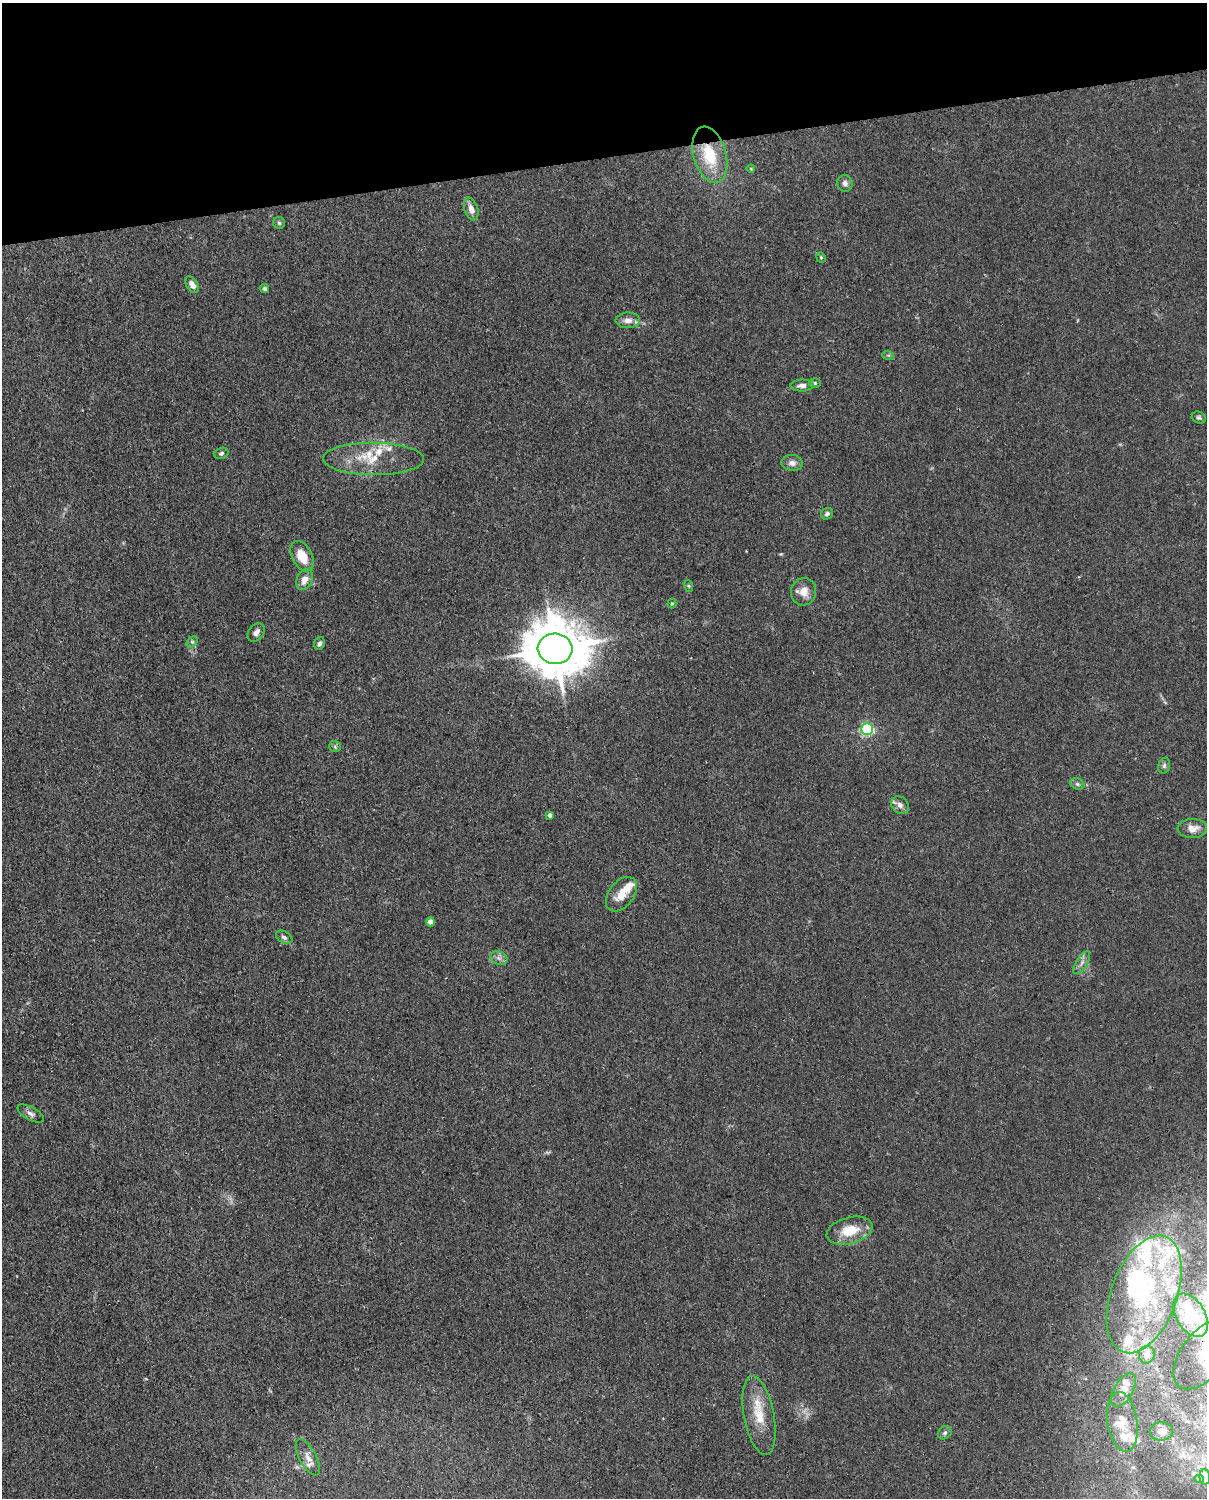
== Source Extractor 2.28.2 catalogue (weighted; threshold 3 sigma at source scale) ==
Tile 3 of 4 x 3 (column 3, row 1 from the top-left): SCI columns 2502-3706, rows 3258-4753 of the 5001 x 4906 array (HDU 1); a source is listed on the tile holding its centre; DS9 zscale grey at full resolution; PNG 1209 x 1500 px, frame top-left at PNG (2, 3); each listed source drawn as its Kron ellipse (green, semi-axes under 4 px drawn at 4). Shown black and unused: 10% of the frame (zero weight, under 3 of 4 exposures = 7% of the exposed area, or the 3 px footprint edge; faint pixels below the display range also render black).
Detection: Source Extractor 2.28.2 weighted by HDU 2 'WHT'; one run over the whole footprint, this tile lists its part. Background 0.0269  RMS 0.0028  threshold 0.0128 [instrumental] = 3 sigma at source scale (4.5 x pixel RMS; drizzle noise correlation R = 1.50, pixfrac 1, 0.05/0.05 arcsec/px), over >= 5 px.
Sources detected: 67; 1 too faint to see at this stretch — neither listed nor drawn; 14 inside a brighter listed object's ellipse — not listed separately; the other 52 listed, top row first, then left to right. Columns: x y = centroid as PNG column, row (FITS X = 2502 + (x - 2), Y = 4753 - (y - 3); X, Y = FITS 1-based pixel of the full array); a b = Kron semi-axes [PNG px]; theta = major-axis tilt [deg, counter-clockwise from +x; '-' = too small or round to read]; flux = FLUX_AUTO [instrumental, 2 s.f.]
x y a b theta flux
710 155 29 16 -74 14
751 169 4 4 - 0.27
845 183 8 7 - 1.1
471 209 12 6 -72 2.1
279 223 6 6 - 0.61
821 257 5 4 - 0.39
192 285 9 5 -58 1.9
265 289 4 4 - 0.76
628 320 12 8 1 2
888 355 6 4 -18 0.38
815 383 6 5 - 0.48
802 385 11 6 1 1.6
1199 417 7 5 -25 0.63
221 453 7 5 23 0.66
373 459 50 16 -1 11
792 463 11 8 -5 1.6
827 514 6 5 - 0.81
302 556 16 10 -62 6.3
304 580 11 7 64 2.7
689 586 6 4 -71 0.42
803 592 14 12 83 3.5
672 603 5 4 - 0.37
256 632 10 7 51 1.4
192 642 6 5 - 0.6
320 643 7 5 71 0.88
555 649 17 15 -5 1800
867 729 6 5 - 54
335 746 6 5 - 0.46
1164 766 8 6 75 0.8
1077 784 7 5 -22 0.69
900 805 9 8 - 1.5
550 815 4 4 - 0.98
1192 828 15 9 1 2.8
621 894 19 12 52 4.8
430 922 4 4 - 1.8
284 937 9 5 -32 0.9
499 958 9 6 -21 1.2
1082 963 13 5 58 1.4
31 1113 14 6 -29 1.3
849 1231 23 13 15 7.9
1144 1294 61 33 70 38
1191 1315 24 14 -60 12
1204 1354 41 22 51 9.7
1147 1355 9 8 - 1.2
1123 1390 18 9 60 2.9
759 1416 40 15 -79 9.1
1122 1422 30 15 -81 6.4
1161 1431 12 9 6 1.8
945 1433 7 6 - 0.78
308 1457 20 8 -62 2.7
1205 1477 7 5 -87 1.5
1199 1479 4 4 - 0.35
Overlapping masked pixels (flux is a lower limit): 3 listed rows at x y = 710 155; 555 649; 1204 1354
Isophote crosses this tile's border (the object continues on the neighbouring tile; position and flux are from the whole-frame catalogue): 2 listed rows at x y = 1204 1354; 1205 1477